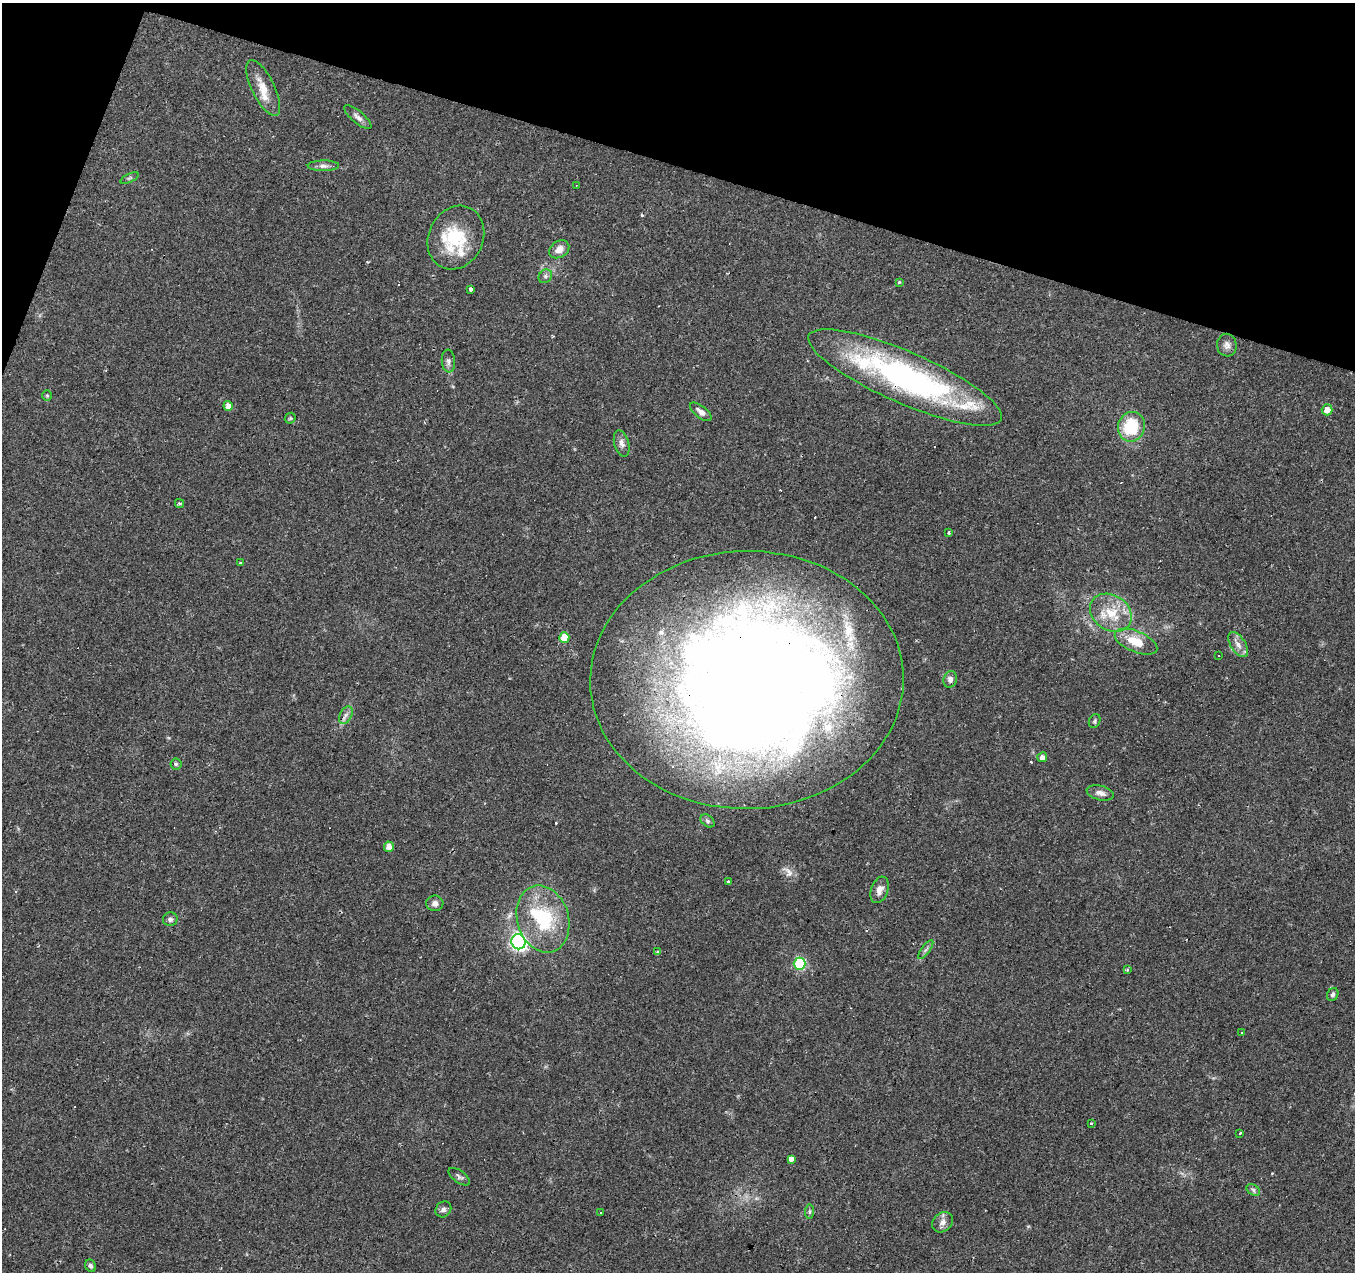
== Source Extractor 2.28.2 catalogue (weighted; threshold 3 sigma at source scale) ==
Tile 2 of 4 x 4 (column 2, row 1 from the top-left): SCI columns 1353-2705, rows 4022-5291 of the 5415 x 5566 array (HDU 1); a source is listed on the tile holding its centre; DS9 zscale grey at full resolution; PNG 1357 x 1274 px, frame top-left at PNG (2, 3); each listed source drawn as its Kron ellipse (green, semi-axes under 4 px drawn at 4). Shown black and unused: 15% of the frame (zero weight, under 2 of 3 exposures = <1% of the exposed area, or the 3 px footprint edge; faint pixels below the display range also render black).
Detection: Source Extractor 2.28.2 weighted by HDU 2 'WHT'; one run over the whole footprint, this tile lists its part. Background 0.0886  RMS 0.0067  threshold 0.0302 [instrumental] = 3 sigma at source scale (4.5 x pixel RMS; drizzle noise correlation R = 1.50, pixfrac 1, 0.0396/0.0396 arcsec/px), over >= 5 px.
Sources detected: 81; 2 inside a brighter object's white glare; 10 cosmic-ray / hot-pixel residue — neither listed nor drawn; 10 inside a brighter listed object's ellipse — not listed separately; the other 59 listed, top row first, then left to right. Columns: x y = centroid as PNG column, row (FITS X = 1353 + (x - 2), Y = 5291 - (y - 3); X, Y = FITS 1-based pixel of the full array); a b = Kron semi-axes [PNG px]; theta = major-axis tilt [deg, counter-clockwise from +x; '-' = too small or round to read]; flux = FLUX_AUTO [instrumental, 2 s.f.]
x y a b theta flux
263 88 30 11 -64 11
358 117 17 6 -40 3.4
323 166 16 5 1 2.9
130 178 10 4 26 1.3
576 185 3 2 - 0.43
456 238 33 27 64 35
559 249 11 8 35 5.7
545 276 7 6 - 1.8
899 282 4 4 - 0.57
471 290 3 3 - 28
1227 345 11 10 - 3.7
448 361 11 6 -84 2.5
905 377 105 25 -24 190
47 395 5 4 - 0.85
228 406 5 4 - 3.3
1327 410 5 5 - 4.4
701 412 13 6 -38 3.6
290 418 6 5 - 0.91
1131 427 15 13 71 31
622 443 14 7 -75 3.3
179 503 4 3 - 1.1
949 533 3 3 - 1.4
240 563 3 3 - 2.6
1111 613 22 17 -33 19
564 638 5 5 - 11
1136 642 23 10 -23 15
1238 645 14 7 -58 4.4
1219 655 3 3 - 2.6
950 679 8 6 72 3
747 680 157 129 1 1400
346 715 9 6 61 2.6
1095 721 7 5 62 1.2
1042 757 5 5 - 3.4
176 764 5 5 - 1.1
1100 793 14 7 -14 3.8
707 821 8 5 -41 1.5
389 847 5 5 - 4.1
728 882 3 3 - 7.7
880 890 14 8 70 4.5
435 903 8 8 - 2.7
170 919 7 7 - 1.9
543 919 34 25 -73 46
518 942 7 7 - 150
926 950 11 3 54 1.6
658 952 4 4 - 1.2
800 964 6 6 - 58
1127 970 4 3 - 0.89
1333 994 7 5 63 1.7
1241 1033 3 2 - 1.1
1091 1124 3 2 - 0.81
1240 1133 3 2 - 0.94
791 1159 3 3 - 110
459 1177 12 6 -36 2
1253 1190 7 5 -32 1.6
443 1209 8 7 - 2.2
600 1212 3 2 - 0.8
809 1212 7 4 84 1.1
943 1222 11 9 42 3.6
90 1266 6 5 - 1.7
Overlapping masked pixels (flux is a lower limit): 2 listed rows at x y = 905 377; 747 680